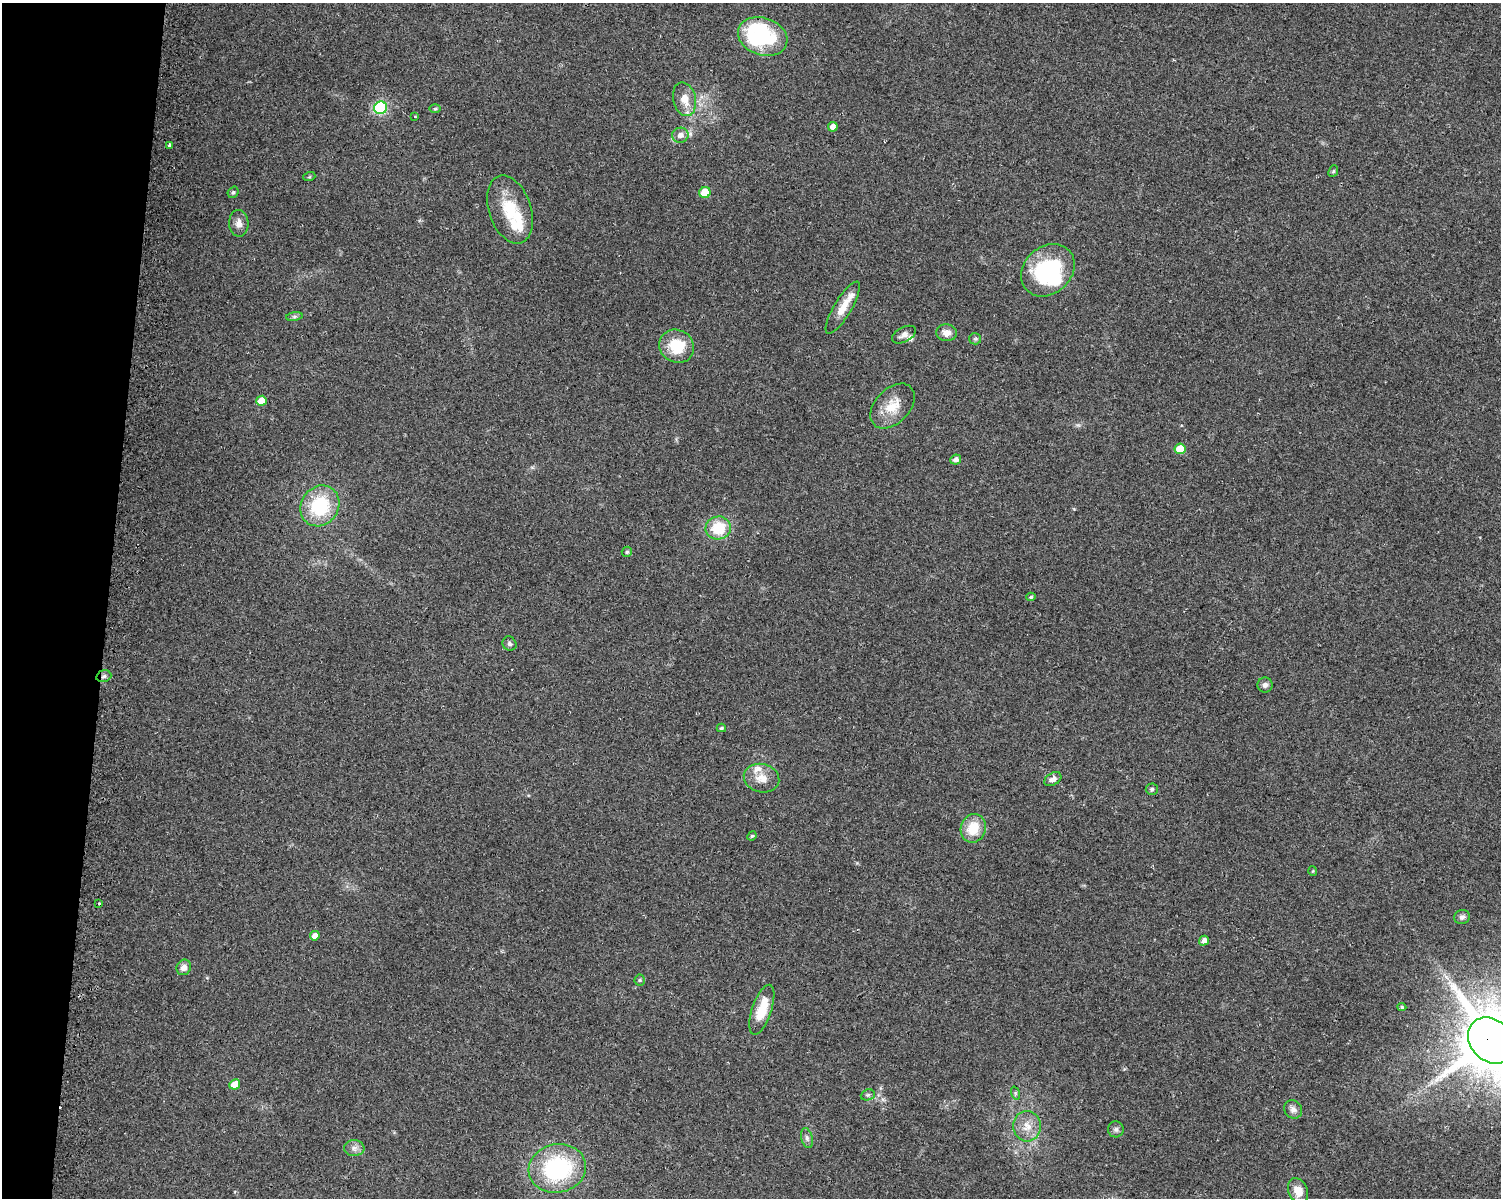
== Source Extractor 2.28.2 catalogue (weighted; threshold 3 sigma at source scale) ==
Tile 7 of 3 x 4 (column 1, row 3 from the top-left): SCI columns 317-1815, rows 1200-2395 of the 5070 x 4801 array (HDU 1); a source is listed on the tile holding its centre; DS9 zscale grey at full resolution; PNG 1503 x 1200 px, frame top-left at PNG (2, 3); each listed source drawn as its Kron ellipse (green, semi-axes under 4 px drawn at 4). Shown black and unused: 7% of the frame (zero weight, under 2 of 3 exposures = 2% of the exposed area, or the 3 px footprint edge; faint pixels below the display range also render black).
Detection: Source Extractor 2.28.2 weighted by HDU 2 'WHT'; one run over the whole footprint, this tile lists its part. Background 0.0423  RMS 0.011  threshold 0.0477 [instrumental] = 3 sigma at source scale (4.5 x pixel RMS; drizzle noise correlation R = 1.50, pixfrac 1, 0.0396/0.0396 arcsec/px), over >= 5 px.
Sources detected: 68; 4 inside a brighter object's white glare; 1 cosmic-ray / hot-pixel residue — neither listed nor drawn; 5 inside a brighter listed object's ellipse — not listed separately; the other 58 listed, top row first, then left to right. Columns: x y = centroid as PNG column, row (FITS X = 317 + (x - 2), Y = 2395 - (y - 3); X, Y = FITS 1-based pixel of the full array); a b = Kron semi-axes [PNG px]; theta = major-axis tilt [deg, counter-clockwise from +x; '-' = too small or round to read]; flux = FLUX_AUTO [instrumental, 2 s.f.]
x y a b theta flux
763 37 25 18 -19 81
685 99 17 11 -76 14
381 108 6 6 - 110
435 109 6 4 1 1.3
415 116 3 3 - 1.2
833 127 5 5 - 6.6
680 135 8 7 - 6.3
169 145 3 3 - 2
1333 171 6 4 67 1.6
309 177 6 4 18 1.1
233 192 6 5 - 1.8
705 193 5 5 - 22
510 210 35 21 -71 44
239 223 13 9 -88 7.4
1048 270 29 23 42 99
843 308 30 9 59 15
294 316 8 4 8 2.2
946 333 10 8 -5 8.1
904 335 13 7 28 4.6
975 339 6 5 - 2
677 346 18 16 -31 35
262 401 5 5 - 20
893 406 26 17 46 23
1180 449 5 5 - 24
956 459 5 5 - 4.8
320 506 21 18 55 63
718 528 12 11 - 34
627 552 5 5 - 1.9
1031 597 5 4 - 1.4
509 644 7 6 - 2.6
104 676 7 5 18 3.3
1265 685 7 7 - 3.5
721 728 5 4 - 2
762 778 18 14 -15 14
1053 779 9 6 32 4.9
1152 789 6 5 - 2.1
973 828 14 12 71 26
752 836 5 4 - 1.4
1313 871 5 3 - 0.9
99 903 3 2 - 1.6
1462 917 8 7 - 3.8
315 936 5 4 - 7.9
1204 941 5 4 - 5.8
184 967 8 7 - 6.1
640 980 5 5 - 1.6
1402 1007 4 4 - 1.7
762 1010 26 9 71 27
1491 1041 25 20 -45 8900
235 1084 5 5 - 18
1015 1093 7 4 -71 1.8
868 1095 7 5 21 2.1
1293 1109 10 8 -52 5.1
1027 1126 15 14 - 14
1116 1129 8 8 - 3.3
807 1138 10 6 -75 3.2
354 1148 10 8 2 5
557 1168 29 24 11 120
1298 1191 13 9 -66 13
Overlapping masked pixels (flux is a lower limit): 2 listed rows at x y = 104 676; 1491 1041
Isophote crosses this tile's border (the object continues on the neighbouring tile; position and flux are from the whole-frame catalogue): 1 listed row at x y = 1491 1041